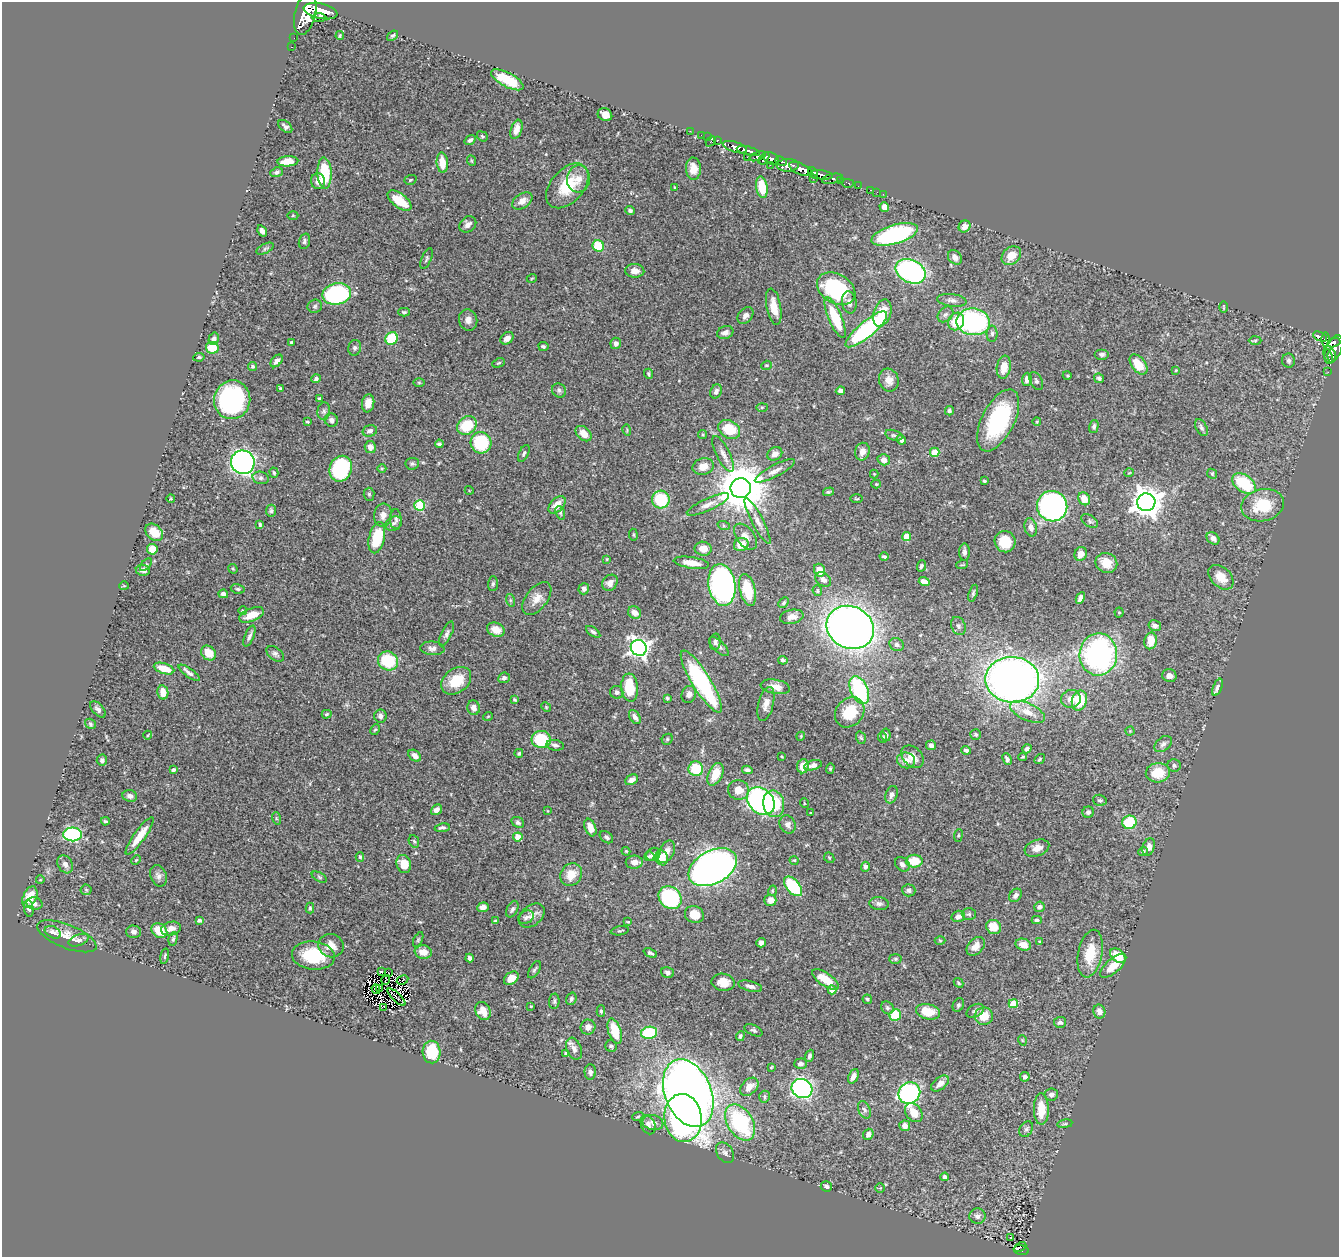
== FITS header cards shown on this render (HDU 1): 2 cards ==
NAXIS1  =                 1337
NAXIS2  =                 1255

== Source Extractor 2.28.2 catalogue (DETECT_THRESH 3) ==
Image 1337 x 1255 px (HDU 1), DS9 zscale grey, 1 PNG px = 1 image px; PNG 1341 x 1259 px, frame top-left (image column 1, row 1255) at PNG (2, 2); each listed source drawn as its Kron ellipse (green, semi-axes under 4 px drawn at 4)
Background 0.62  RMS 0.02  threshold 0.0586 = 3 sigma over >= 5 px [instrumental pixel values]
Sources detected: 490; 4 with non-positive FLUX_AUTO (blend fragments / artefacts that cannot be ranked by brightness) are neither listed nor drawn; the other 486 listed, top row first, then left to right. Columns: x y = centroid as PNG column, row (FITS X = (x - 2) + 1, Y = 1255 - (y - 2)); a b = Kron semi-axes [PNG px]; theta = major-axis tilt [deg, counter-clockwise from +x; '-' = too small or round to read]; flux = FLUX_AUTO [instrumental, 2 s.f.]
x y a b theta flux
320 11 17 7 -12 2800
305 14 22 10 77 3700
319 17 7 3 0 440
340 35 4 3 - 1.4
393 36 6 4 38 2
294 38 2 2 - 4.9
292 47 2 2 - 7
507 80 18 7 -28 40
605 115 7 6 - 10
285 127 8 5 -41 3.4
516 129 10 5 71 10
690 131 2 2 - 9.7
701 135 2 2 - 8.4
482 136 6 4 -38 2
707 137 2 2 - 7.6
470 140 6 4 36 3.9
717 140 3 3 - 30
711 141 6 2 45 66
735 147 12 5 -18 1000
748 151 12 4 -14 930
757 156 9 4 20 310
747 157 2 2 - 52
764 158 7 3 54 280
771 159 8 5 -34 500
288 161 10 5 3 14
472 161 5 3 - 1.3
781 161 6 3 -21 230
442 163 10 5 -84 20
770 165 2 2 - 32
788 165 11 6 2 690
693 169 11 7 -87 13
801 169 13 5 -23 1500
277 172 6 4 22 2.6
325 173 16 7 -87 57
813 173 6 4 -57 430
821 175 11 4 -6 740
813 178 3 2 - 76
578 179 13 11 85 13
832 179 10 5 12 220
410 180 6 4 18 1.8
318 181 8 7 - 8.9
840 181 3 3 - 51
848 183 6 3 -1 51
567 186 26 16 49 51
858 186 2 2 - 5.9
675 187 3 2 - 1.1
762 187 11 5 -80 32
871 190 3 2 - 14
877 192 2 2 - 4
883 194 2 2 - 6
399 200 14 7 -37 34
522 201 11 7 34 8.3
884 207 5 5 - 13
630 210 5 4 - 3
293 215 5 3 - 1.1
468 224 9 7 41 6.7
964 226 6 5 - 11
262 231 6 4 -58 4.9
895 234 24 9 17 180
304 241 8 5 72 3.1
598 246 6 5 - 47
265 249 9 4 28 2.8
1011 256 11 8 41 19
955 257 8 6 -49 6.4
426 259 11 4 68 2.9
635 271 9 7 -4 9
911 271 16 11 -26 240
532 278 5 3 - 1.1
836 289 20 14 -30 130
337 294 14 11 13 170
952 300 15 6 -7 5.8
849 302 11 7 -82 7.1
315 306 7 6 - 3.1
774 307 18 7 -79 17
1223 307 6 3 -89 1.3
404 312 6 4 -1 2.4
882 313 14 8 72 27
945 314 9 6 44 4
745 315 9 6 49 6.4
835 318 22 6 -67 55
468 320 10 9 - 8
956 321 9 7 59 34
973 322 17 13 -9 200
866 329 26 8 40 170
725 333 8 6 20 6.3
992 334 8 5 90 3.6
1320 337 7 3 -24 170
391 338 7 6 - 57
507 338 7 5 41 6.9
214 339 6 5 - 4.9
1326 339 7 4 -88 170
1255 340 6 4 2 2
291 342 3 3 - 1.8
616 343 6 5 - 4.6
1334 343 7 4 20 320
543 346 5 4 - 2.1
212 348 6 6 - 34
355 348 8 6 74 3.5
1334 349 15 7 66 410
1102 354 7 5 0 3.2
1328 356 8 2 -70 78
1332 356 6 4 -86 93
199 357 6 4 8 1.8
277 361 7 4 48 6.1
1289 361 7 6 - 3.4
499 363 6 3 26 1.6
1138 364 11 7 -52 22
766 365 5 4 - 1.6
253 366 4 4 - 2.1
1004 367 11 7 80 18
1176 370 3 2 - 1.1
1328 372 2 2 - 6.7
649 374 5 4 - 1.6
1067 375 4 3 - 1.3
1099 378 5 4 - 2.8
316 379 5 4 - 3.5
1027 379 6 5 - 6
889 380 11 9 -72 13
1036 381 9 6 -64 3
419 383 6 4 -1 1.6
280 388 3 3 - 1.3
559 390 7 6 - 3.6
716 391 7 5 66 5.3
840 391 5 4 - 4.6
320 399 4 3 - 1.9
232 400 19 18 - 180
368 403 9 6 81 13
762 407 6 4 2 1.5
324 411 9 6 83 3.4
949 411 5 4 - 2.7
331 420 7 6 - 4.7
998 420 34 16 63 130
1037 421 4 3 - 1.1
307 422 4 3 - 1.5
467 426 10 8 42 48
1094 427 6 4 74 3
1201 427 9 5 -63 3.5
729 429 11 8 -30 39
627 430 5 3 - 1.4
370 431 7 5 16 4.8
584 434 9 6 -42 13
703 435 4 4 - 1.9
894 435 9 5 -16 2.9
901 440 5 4 - 5
481 443 10 10 - 94
439 444 4 3 - 2.4
370 447 6 5 - 8.6
862 452 9 7 71 9
935 452 4 4 - 32
524 453 9 5 64 2.8
723 454 20 6 -63 8.6
775 454 8 6 33 8.3
884 460 6 5 - 8.4
243 462 12 11 - 570
412 464 7 6 - 2.6
703 467 11 8 15 12
382 468 4 3 - 1.3
341 469 13 11 67 130
775 471 22 6 28 9.8
274 473 5 4 - 2
1129 473 5 3 - 1
874 474 4 4 - 1.1
1212 474 5 4 - 1.7
261 478 8 6 -14 3.8
984 481 3 3 - 1.7
876 484 5 4 - 1.5
1244 484 13 8 -35 67
741 488 10 10 - 6900
469 490 4 3 - 0.96
828 492 6 3 16 2
369 494 6 5 - 2.3
171 499 4 3 - 1
857 499 6 3 0 1.2
1084 499 7 5 -58 17
661 500 9 8 - 65
1146 502 9 9 - 1700
708 504 23 6 25 11
420 505 5 5 - 77
557 505 10 6 47 14
1263 505 21 16 12 49
1052 506 15 15 - 350
271 511 6 5 - 2.7
560 513 7 4 -70 2.1
383 515 11 9 84 8.5
396 519 10 5 -90 3.7
757 521 26 5 -62 9.6
1090 521 9 5 -34 3.3
394 523 8 6 29 4.2
260 524 4 3 - 1.9
724 526 6 4 -18 1.9
1031 527 9 6 -76 7.3
154 532 10 7 -41 23
633 535 6 3 -81 1.3
906 536 4 4 - 28
745 537 15 8 -53 10
377 538 16 8 77 56
1213 538 7 5 -43 6.9
1005 542 11 10 - 32
741 545 7 6 - 20
152 549 5 5 - 21
703 549 8 7 - 14
964 552 8 5 -90 4.9
1081 554 7 6 - 11
884 557 4 3 - 2.1
607 559 4 3 - 0.97
691 563 18 5 -9 16
1106 563 11 9 -22 20
146 565 7 4 48 2.1
962 565 6 3 17 1.5
921 566 6 4 67 2.7
233 569 5 4 - 1.5
143 570 7 5 -9 6.3
819 570 6 5 - 16
1221 577 15 9 -43 20
823 580 8 6 -35 6.1
924 582 5 4 - 8.8
610 583 8 7 - 7
493 584 7 5 88 2.8
722 585 21 13 -81 480
124 586 5 3 - 1.3
238 589 7 4 -11 2.5
584 589 6 5 - 4.3
748 590 16 7 -77 48
817 591 5 4 - 1.8
973 593 9 4 72 2.5
223 594 5 4 - 6.9
1080 598 6 4 63 5
537 599 19 10 52 14
510 600 6 4 -71 2.2
784 603 6 4 47 2.1
243 611 4 4 - 2.4
635 613 7 6 - 10
1119 613 5 4 - 1.6
252 615 13 6 22 19
792 617 12 7 12 8.6
958 626 9 7 -67 4.4
1155 626 6 5 - 4.9
850 627 24 21 -27 1100
496 630 9 6 -21 15
593 632 8 4 -36 3.4
447 634 13 5 64 4.7
249 636 11 4 68 4.3
1151 641 8 6 78 22
715 642 8 5 84 4
897 645 7 6 - 4.4
719 646 13 5 -44 4.3
432 648 12 7 -5 6.2
639 648 8 7 - 610
209 653 8 6 -45 23
275 654 10 6 -36 4.1
1098 654 21 19 86 290
783 660 5 4 - 2.8
388 661 10 9 - 64
164 668 10 5 -18 26
189 673 13 4 -36 5.2
1169 676 7 6 - 7.2
504 678 6 5 - 5
1012 680 27 23 -4 870
456 681 17 12 39 35
701 682 36 9 -58 180
775 687 15 7 -11 12
1218 687 9 4 65 6.6
630 688 14 8 -84 42
859 690 15 8 -66 120
163 692 7 5 -80 16
617 692 6 6 - 3.7
689 694 8 7 - 6.6
667 698 3 3 - 1.7
1071 699 10 9 - 9.8
515 700 4 3 - 1.9
1079 701 10 7 75 41
766 704 17 7 75 9.6
546 707 5 4 - 1.4
474 708 7 6 - 8.1
98 709 10 5 -48 4.4
850 712 16 13 49 38
1027 712 19 8 -25 15
327 714 5 3 - 1.8
380 716 6 6 - 4.3
488 716 5 3 - 1
635 717 7 5 -59 5.6
91 724 6 4 -35 2.2
375 730 5 4 - 1.8
1130 731 4 4 - 1.5
976 734 5 5 - 2.1
148 735 4 2 - 1.1
886 735 6 5 - 3.5
801 736 4 3 - 1.2
883 737 5 3 - 1.6
861 738 6 4 -71 2.1
541 739 9 8 - 69
667 739 6 5 - 1.8
1163 744 10 6 40 4.8
555 745 9 5 -8 4
931 745 5 5 - 4.3
1027 749 5 4 - 3.5
966 750 5 4 - 2.9
519 753 4 4 - 2.2
415 756 7 5 -39 7.3
782 757 3 2 - 0.96
912 757 13 9 -45 13
1023 757 4 3 - 1.6
1007 759 6 4 -66 3.9
1040 759 6 4 38 1.7
102 760 5 5 - 3.5
906 760 9 8 - 10
813 765 9 5 15 5.6
1174 765 6 6 - 3.3
803 766 7 6 - 14
830 768 5 4 - 1.6
696 769 7 7 - 45
174 770 4 3 - 3.8
747 770 5 4 - 4.1
1158 773 12 9 3 32
715 774 12 7 64 24
632 780 7 5 27 6.7
738 790 10 9 - 14
891 795 9 6 71 5.3
130 796 7 6 - 5.7
1100 800 7 5 -17 2.9
761 801 16 12 -44 270
804 803 5 3 - 1
774 804 13 10 -80 61
436 810 6 5 - 7
548 811 4 3 - 1.1
1088 812 5 5 - 3
810 813 3 2 - 0.94
276 818 6 4 -73 1.6
105 821 4 3 - 1.6
518 822 7 5 -33 3
1129 822 7 6 - 52
787 824 9 8 - 5.4
590 827 9 5 -69 13
442 828 7 4 8 3.1
73 834 9 7 0 190
958 835 6 4 83 1.8
140 836 23 5 54 24
518 837 4 4 - 25
606 837 7 5 -37 3.1
414 841 6 5 - 2.3
1149 847 9 6 70 9.5
1037 848 12 8 19 11
626 851 4 3 - 1.3
1143 851 5 4 - 2.7
666 852 12 7 60 11
653 854 7 6 - 5.3
649 856 5 5 - 2.3
360 857 5 4 - 1.8
662 858 7 6 - 17
829 858 6 4 -45 1.8
136 860 5 3 - 1.5
794 860 5 3 - 1.1
914 861 8 6 0 32
634 862 8 6 4 8.4
65 864 9 7 -60 6.8
404 864 9 7 -72 19
902 864 8 6 -41 5.1
713 867 26 16 28 1100
865 867 5 4 - 3.8
571 874 12 10 52 21
158 876 11 8 -67 5.8
319 877 8 4 -28 2.3
40 880 4 3 - 0.89
793 886 11 6 -49 80
86 890 5 5 - 1.8
909 890 7 6 - 4
772 891 5 3 - 1.4
1015 895 7 5 51 4.2
30 897 11 6 67 30
670 898 12 10 -44 130
770 900 6 5 - 11
34 904 8 6 -13 4
879 904 9 6 -8 4.7
483 907 6 5 - 6
1039 907 5 5 - 3.7
29 908 8 5 -82 3.1
310 908 5 4 - 2.4
512 909 9 5 63 3.3
969 914 7 6 - 2.7
694 915 10 8 -23 19
532 916 14 10 40 10
958 916 7 5 16 5.2
526 917 8 6 33 3.8
199 920 4 3 - 2.4
1037 920 5 3 - 2.5
495 921 4 3 - 1.6
628 922 4 3 - 1.1
994 927 8 7 - 17
171 929 10 6 13 8.6
159 931 8 7 - 25
620 931 9 4 10 2
53 932 9 5 -27 6.7
134 932 7 6 - 4
67 936 32 11 -22 20
173 939 7 4 76 2.4
79 940 10 5 20 4.8
418 940 8 4 63 2.1
940 941 5 3 - 1.3
1040 942 4 3 - 2
761 943 5 4 - 4.5
1023 945 8 5 -18 13
331 946 13 11 -17 14
976 946 11 7 47 9.2
423 952 8 6 -8 14
650 953 7 4 -23 3
1090 954 24 12 79 35
165 956 8 3 78 2
313 956 21 14 -6 67
1118 956 9 6 -40 29
469 958 4 3 - 3.5
895 959 6 5 - 2.2
1113 966 16 7 41 19
534 970 9 5 59 2.8
382 972 3 2 - 1.5
667 972 6 5 - 3.2
389 973 2 2 - 1.2
511 978 8 6 38 11
825 979 15 6 -34 28
385 980 5 2 - 0.21
402 980 6 2 29 0.72
723 982 11 8 -9 15
958 983 5 3 - 1.7
750 986 12 5 -15 5.2
376 989 5 2 - 1.1
379 989 3 2 - 1.4
832 990 4 4 - 14
397 997 11 2 -43 0.34
571 999 6 5 - 2.8
867 999 4 4 - 1.8
554 1001 7 5 87 3
1013 1004 5 4 - 39
958 1005 7 5 62 2.6
531 1006 3 2 - 0.79
384 1007 3 2 - 0.55
887 1008 7 5 -47 3.1
483 1011 9 7 -63 16
601 1011 6 4 -89 2
975 1011 9 6 30 4
928 1012 12 7 -14 26
1099 1012 7 6 - 7.3
895 1015 6 5 - 38
984 1016 9 8 - 23
1060 1022 6 5 - 3.6
588 1027 7 7 - 6.8
753 1030 9 5 -25 3.1
615 1031 13 6 -73 35
649 1033 8 6 12 74
740 1036 5 4 - 3.3
1022 1040 5 3 - 1.2
611 1046 6 5 - 2.4
574 1049 11 7 -70 7.8
432 1052 11 9 -87 40
566 1053 4 4 - 1.7
809 1056 6 4 68 2.9
801 1064 6 5 - 5.6
771 1067 3 2 - 1.2
590 1072 7 6 - 4.9
853 1076 8 4 65 6.7
1025 1077 5 5 - 3.6
940 1084 10 6 39 7.3
749 1087 11 7 45 15
802 1088 10 9 - 290
688 1093 35 23 -68 1700
909 1093 11 10 - 220
1051 1094 7 6 - 4.6
764 1097 6 5 - 2.5
1041 1109 16 7 -90 29
864 1110 9 6 -65 3.6
914 1113 10 7 -51 16
638 1116 6 3 22 1.5
683 1118 24 18 -84 340
653 1122 10 7 -11 6.7
740 1122 20 12 -58 140
1065 1124 7 3 8 1.9
648 1125 10 7 -66 5.4
905 1126 5 5 - 9.5
1026 1129 8 6 62 3.5
868 1134 6 5 - 5.6
725 1153 11 8 -54 5.1
945 1177 4 4 - 5.1
826 1186 6 5 - 3.4
880 1188 5 4 - 1.2
977 1216 8 7 - 6.3
1011 1238 3 2 - 2.1
1020 1247 7 2 25 37
1021 1250 7 4 -13 100
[4 non-positive-flux detections neither listed nor drawn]